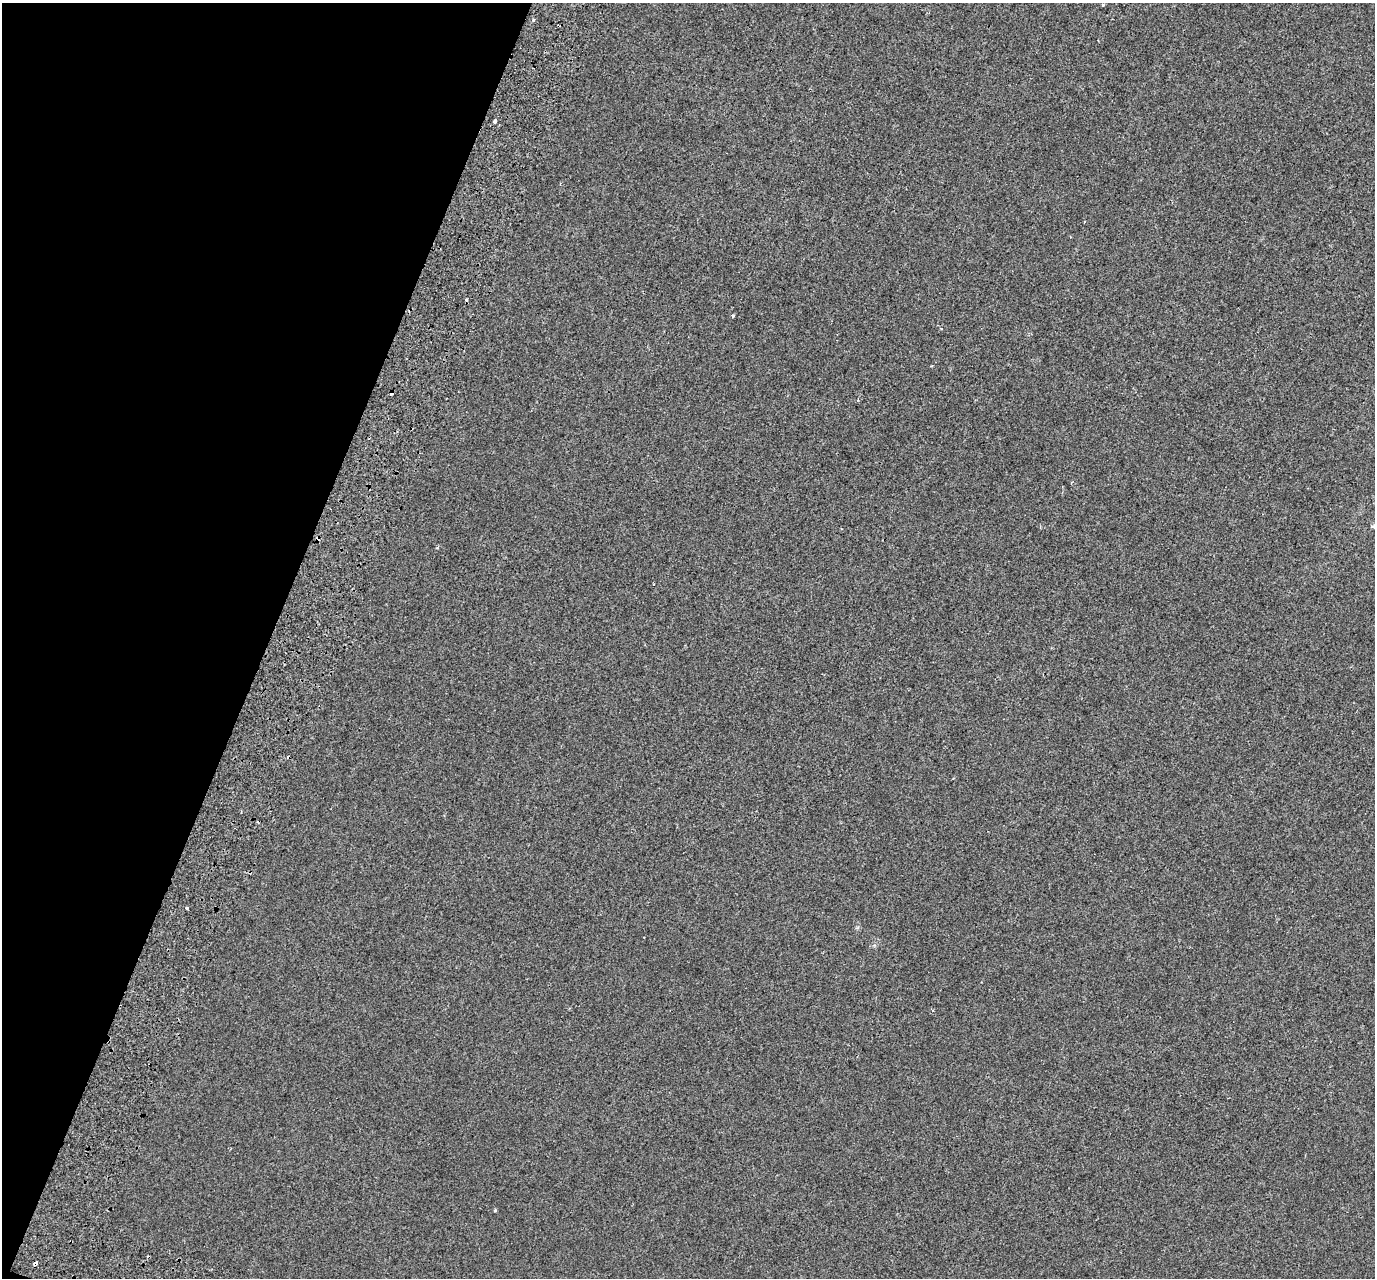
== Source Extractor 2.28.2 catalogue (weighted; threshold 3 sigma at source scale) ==
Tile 9 of 4 x 4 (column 1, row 3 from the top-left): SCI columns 104-1476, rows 1673-2948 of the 5689 x 5835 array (HDU 1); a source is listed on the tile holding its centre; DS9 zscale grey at full resolution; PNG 1377 x 1280 px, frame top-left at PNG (2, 3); no overlay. Shown black and unused: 20% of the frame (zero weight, under 2 of 3 exposures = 7% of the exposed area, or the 3 px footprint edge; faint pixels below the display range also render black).
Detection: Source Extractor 2.28.2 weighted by HDU 2 'WHT'; one run over the whole footprint, this tile lists its part. Background -3.45e-04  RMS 0.0045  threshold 0.0203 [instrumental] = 3 sigma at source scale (4.5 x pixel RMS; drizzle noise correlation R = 1.50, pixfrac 1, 0.0396/0.0396 arcsec/px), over >= 5 px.
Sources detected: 16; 4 cosmic-ray / hot-pixel residue — not listed; the other 12 listed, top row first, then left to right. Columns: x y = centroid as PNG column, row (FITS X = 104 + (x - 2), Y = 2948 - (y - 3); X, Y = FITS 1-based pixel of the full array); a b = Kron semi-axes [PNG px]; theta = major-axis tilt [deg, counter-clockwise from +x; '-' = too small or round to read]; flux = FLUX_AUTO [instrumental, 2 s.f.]
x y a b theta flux
1103 4 3 3 - 0.72
534 20 3 3 - 1.8
495 121 3 3 - 3
733 315 4 3 - 0.72
392 393 4 3 - 2
1373 526 6 5 - 0.63
318 539 5 4 - 1.2
653 584 3 2 - 0.34
187 908 3 3 - 0.57
644 937 3 2 - 0.52
495 1210 3 3 - 0.68
35 1263 3 3 - 8.7
Overlapping masked pixels (flux is a lower limit): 3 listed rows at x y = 392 393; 318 539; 35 1263